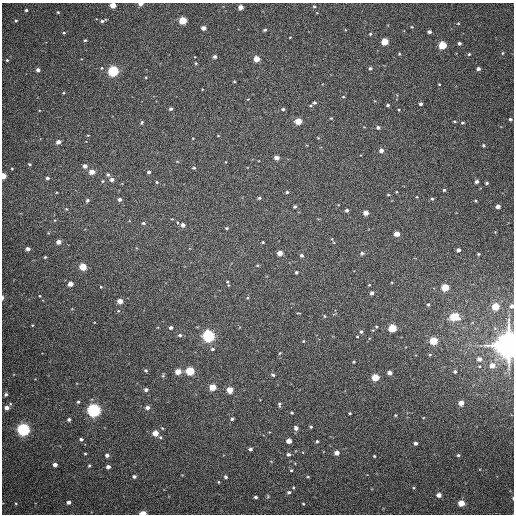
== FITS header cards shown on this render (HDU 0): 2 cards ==
NAXIS1  =                  512
NAXIS2  =                  512

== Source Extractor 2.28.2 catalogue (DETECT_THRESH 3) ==
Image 512 x 512 px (HDU 0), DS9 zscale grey, 1 PNG px = 1 image px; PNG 516 x 516 px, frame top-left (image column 1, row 512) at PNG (2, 3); no overlay
Background 390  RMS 9.9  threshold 29.8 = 3 sigma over >= 5 px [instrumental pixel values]
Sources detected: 191; all 191 listed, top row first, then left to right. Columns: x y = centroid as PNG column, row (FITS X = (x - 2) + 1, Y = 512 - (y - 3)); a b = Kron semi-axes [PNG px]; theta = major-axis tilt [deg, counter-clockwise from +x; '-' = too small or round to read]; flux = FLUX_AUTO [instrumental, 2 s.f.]
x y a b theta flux
141 4 5 3 - 3.5e+03
113 5 4 4 - 8.4e+03
314 6 5 4 - 8.4e+02
240 7 4 4 - 4.1e+03
26 10 3 3 - 8.3e+02
58 12 4 3 - 6.7e+02
183 20 5 4 - 2.0e+04
16 21 3 3 - 7.2e+02
103 21 8 4 20 1.4e+03
458 23 5 3 - 5.1e+02
412 27 4 4 - 6.2e+02
203 28 4 4 - 3.6e+03
265 30 4 3 - 9.1e+02
429 32 4 3 - 1.6e+03
64 33 4 3 - 7.1e+02
370 34 5 4 - 1.0e+03
290 37 3 2 - 4.3e+02
85 40 4 3 - 8.3e+02
385 42 5 4 - 1.5e+04
459 43 3 3 - 1.4e+03
442 45 5 4 - 2.5e+04
502 53 4 3 - 6.0e+02
399 54 4 4 - 7.0e+02
469 54 4 4 - 7.9e+02
215 57 4 4 - 1.5e+03
256 59 4 4 - 1.1e+04
7 60 3 3 - 7.3e+02
196 63 4 3 - 6.7e+02
102 68 4 4 - 7.2e+02
370 68 5 4 - 1.3e+03
478 69 4 3 - 2.0e+03
38 70 4 4 - 2.3e+03
113 71 5 5 - 7.1e+04
146 77 3 2 - 5.3e+02
234 81 4 2 - 5.3e+02
439 84 3 3 - 5.4e+02
202 89 3 2 - 4.0e+02
64 93 3 3 - 5.8e+02
343 97 4 3 - 5.4e+02
248 99 4 3 - 4.2e+02
314 103 5 4 - 1.2e+03
420 104 4 3 - 1.6e+03
388 105 4 3 - 9.7e+02
171 109 4 3 - 1.2e+03
283 109 4 3 - 1.0e+03
331 118 4 3 - 5.0e+02
510 119 4 3 - 1.0e+03
298 121 5 4 - 1.1e+04
454 121 4 3 - 7.8e+02
142 123 4 4 - 8.8e+02
462 123 4 4 - 9.5e+02
378 127 5 4 - 1.4e+03
88 135 4 2 - 4.3e+02
218 135 4 3 - 4.4e+02
318 138 4 3 - 5.3e+02
58 142 4 4 - 3.5e+03
483 145 5 4 - 9.0e+02
381 150 5 4 - 2.7e+03
276 158 4 4 - 4.7e+03
177 161 5 3 - 5.7e+02
29 164 3 2 - 7.0e+02
85 166 4 4 - 2.9e+03
194 168 5 4 - 7.6e+02
12 169 4 3 - 4.6e+02
92 172 5 4 - 5.8e+03
149 172 4 4 - 1.4e+03
108 175 6 4 -73 1.1e+03
3 176 4 3 - 9.7e+03
47 178 4 3 - 1.1e+03
112 179 5 4 - 2.4e+03
103 181 5 4 - 7.0e+02
157 182 4 4 - 7.5e+02
477 182 4 4 - 2.0e+03
487 183 5 4 - 9.5e+02
444 190 3 3 - 8.2e+02
287 192 4 4 - 1.0e+03
388 195 5 3 - 6.0e+02
259 198 4 4 - 9.0e+02
120 199 4 4 - 1.8e+03
432 199 4 3 - 8.4e+02
87 200 5 5 - 1.3e+03
475 201 3 2 - 6.8e+02
295 206 4 4 - 1.1e+03
498 206 4 4 - 3.1e+03
66 209 4 3 - 5.5e+02
347 210 4 4 - 1.4e+03
366 213 4 4 - 5.4e+03
177 222 4 3 - 5.7e+02
143 223 5 4 - 9.7e+02
183 225 4 4 - 2.6e+03
227 228 4 3 - 8.3e+02
397 234 4 4 - 6.9e+03
59 242 4 4 - 4.1e+03
263 242 3 2 - 6.0e+02
28 249 4 4 - 2.3e+03
458 250 4 3 - 2.2e+03
280 253 4 4 - 6.0e+03
362 253 6 5 - 1.4e+03
478 254 3 2 - 7.0e+02
301 255 5 4 - 1.4e+03
45 257 3 3 - 6.2e+02
257 265 4 4 - 6.6e+02
83 267 5 4 - 1.7e+04
296 272 3 3 - 9.7e+02
227 282 6 5 - 9.2e+02
70 284 4 4 - 5.1e+03
369 285 4 2 - 5.0e+02
101 287 3 3 - 4.8e+02
445 287 5 4 - 2.1e+04
372 293 4 4 - 2.0e+03
40 296 3 3 - 4.8e+02
2 298 4 2 - 1.5e+03
247 298 4 4 - 7.8e+02
120 301 4 4 - 6.4e+03
428 304 4 4 - 8.0e+02
512 306 4 3 - 1.9e+03
495 307 5 4 - 1.9e+04
324 316 4 3 - 7.4e+02
454 317 5 5 - 3.3e+04
32 325 3 3 - 5.3e+02
376 326 4 2 - 5.8e+02
171 328 4 3 - 1.6e+03
392 328 5 4 - 2.6e+04
361 332 4 4 - 1.3e+03
180 335 5 4 - 1.1e+03
208 336 5 5 - 1.3e+05
357 336 3 2 - 4.9e+02
303 341 4 3 - 4.8e+02
433 341 5 4 - 2.3e+04
509 345 8 8 - 1.4e+06
212 349 4 4 - 1.2e+03
280 353 4 3 - 5.0e+02
430 354 5 3 - 6.7e+02
479 359 5 5 - 2.7e+03
353 362 3 3 - 5.9e+02
492 365 5 5 - 5.5e+03
146 370 5 4 - 9.6e+02
190 371 5 5 - 3.1e+04
455 371 4 4 - 1.2e+03
178 372 4 4 - 8.6e+03
389 373 4 4 - 3.6e+03
273 375 5 3 - 9.5e+02
163 376 5 4 - 8.2e+02
375 377 5 4 - 1.7e+04
212 387 5 4 - 1.5e+04
146 390 4 4 - 1.9e+03
230 390 4 4 - 1.0e+04
6 394 3 3 - 1.2e+03
78 402 4 3 - 9.6e+02
461 403 4 4 - 5.1e+03
279 404 5 3 - 1.0e+03
7 408 5 4 - 3.3e+03
147 408 5 4 - 2.2e+03
94 410 5 5 - 1.9e+05
292 412 3 3 - 7.9e+02
350 413 3 2 - 6.2e+02
395 415 3 3 - 5.4e+02
69 419 3 3 - 1.6e+03
232 419 3 3 - 1.2e+03
311 427 4 3 - 8.2e+02
296 428 5 5 - 2.4e+03
23 429 5 5 - 1.6e+05
155 433 4 4 - 8.9e+03
81 439 4 4 - 1.2e+03
289 441 4 4 - 6.0e+03
317 441 3 3 - 8.2e+02
415 443 4 4 - 2.1e+03
250 449 4 3 - 1.4e+03
337 453 4 4 - 4.6e+03
85 454 3 3 - 6.3e+02
288 454 4 4 - 1.6e+03
107 455 4 4 - 2.1e+03
458 455 4 3 - 9.1e+02
374 456 3 2 - 6.0e+02
55 465 4 4 - 3.0e+03
89 466 4 3 - 7.8e+02
108 467 4 4 - 2.1e+03
291 470 3 3 - 7.8e+02
134 476 4 3 - 1.6e+03
226 477 4 3 - 1.1e+03
308 477 5 3 - 6.1e+02
218 482 4 3 - 5.2e+02
289 492 5 4 - 1.5e+03
439 495 4 4 - 4.0e+03
256 497 3 3 - 1.2e+03
513 498 4 2 - 4.1e+02
68 502 4 4 - 2.2e+03
461 503 5 4 - 1.1e+04
16 504 4 3 - 5.7e+02
303 504 3 3 - 5.4e+02
143 513 5 3 - 1.3e+04
At the frame edge (FLAGS 8, measured only in part): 8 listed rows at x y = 141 4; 113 5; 3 176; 2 298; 512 306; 509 345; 513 498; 143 513